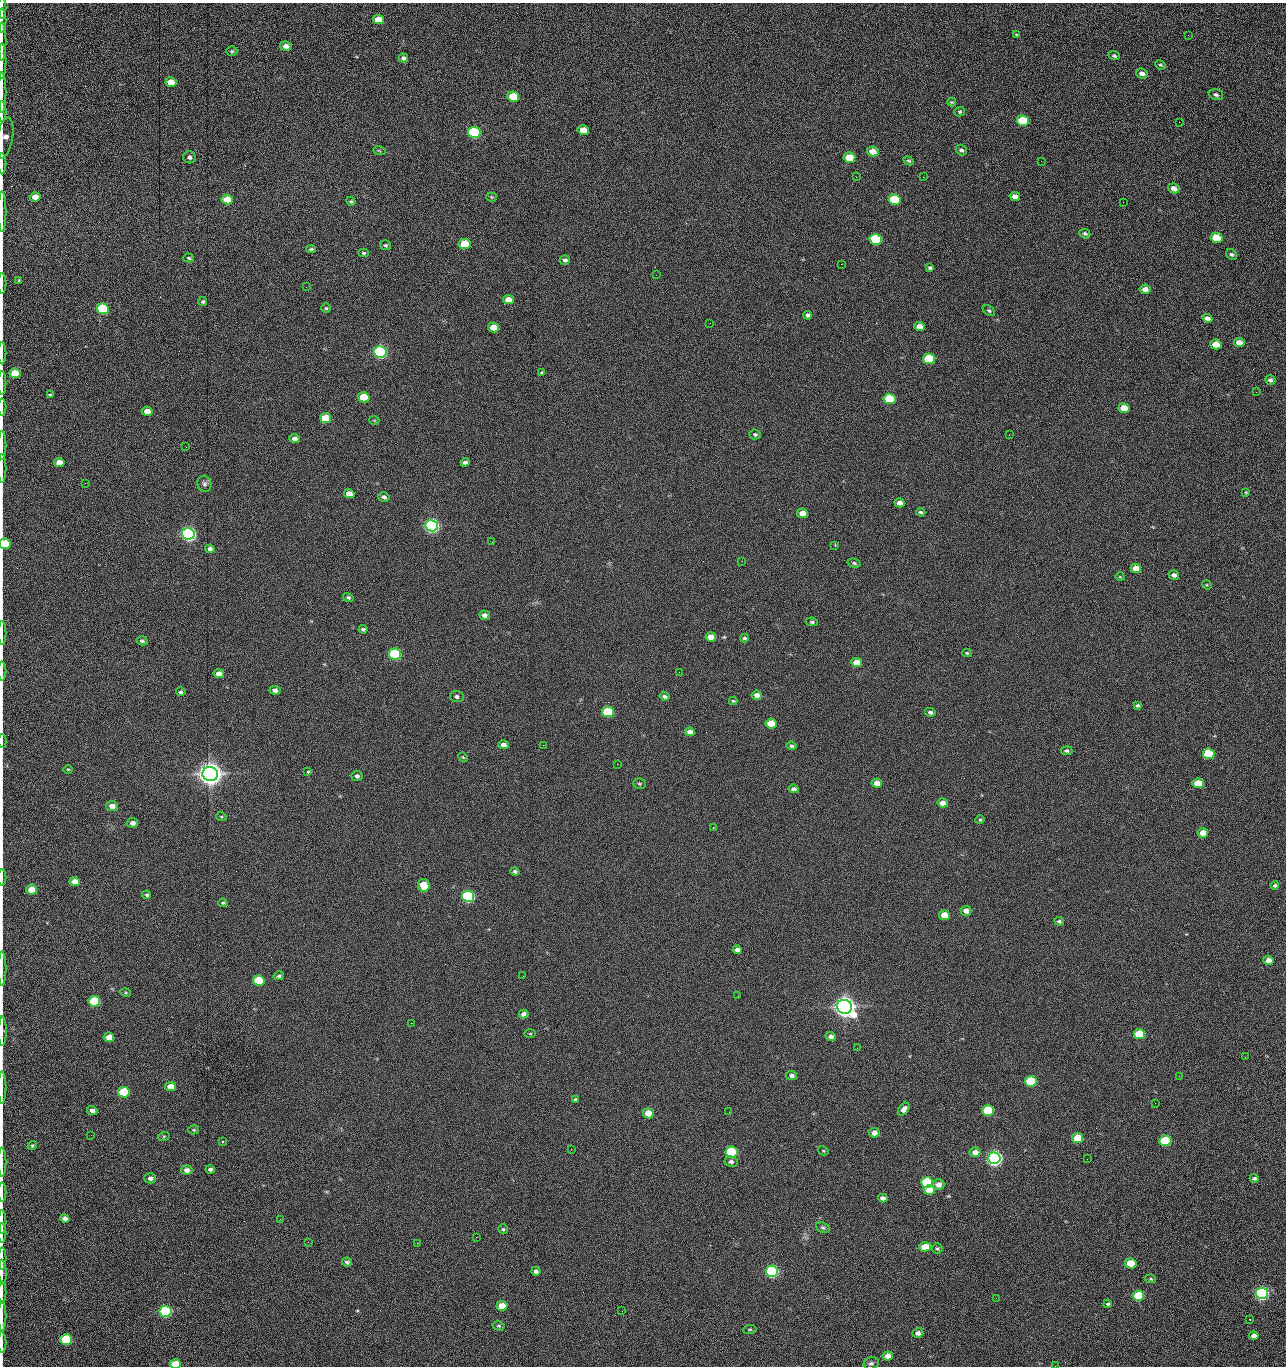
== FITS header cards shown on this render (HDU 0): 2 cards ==
NAXIS1  =                 1284 /fastest changing axis
NAXIS2  =                 1364 /next to fastest changing axis

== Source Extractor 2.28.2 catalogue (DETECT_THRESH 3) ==
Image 1284 x 1364 px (HDU 0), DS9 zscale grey, 1 PNG px = 1 image px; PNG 1288 x 1368 px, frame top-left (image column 1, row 1364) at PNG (2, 3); each listed source drawn as its Kron ellipse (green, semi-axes under 4 px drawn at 4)
Background 144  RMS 15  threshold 44.4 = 3 sigma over >= 5 px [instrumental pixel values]
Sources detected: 272; all 272 listed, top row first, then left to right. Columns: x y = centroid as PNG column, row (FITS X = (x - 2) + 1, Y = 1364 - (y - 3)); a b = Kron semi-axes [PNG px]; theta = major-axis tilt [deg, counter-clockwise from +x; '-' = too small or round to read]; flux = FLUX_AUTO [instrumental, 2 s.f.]
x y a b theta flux
2 8 10 2 90 1.8e+03
2 20 12 2 90 2.1e+03
378 20 6 4 -7 1.3e+04
1016 35 3 2 - 1.7e+03
1188 35 3 2 - 8.8e+02
2 42 19 2 90 3.2e+03
286 46 6 4 -9 5.2e+03
232 51 5 4 - 1.4e+03
1114 56 6 4 -20 1.7e+03
403 58 5 4 - 2.3e+03
2 61 18 2 90 3.0e+03
1160 65 5 3 - 1.3e+03
1142 74 6 5 - 4.4e+03
171 82 5 5 - 1.4e+04
2 92 20 2 90 3.6e+03
1216 95 7 5 -17 2.3e+03
513 97 6 5 - 4.2e+04
952 102 4 3 - 1.2e+03
2 112 10 2 90 1.9e+03
960 112 5 4 - 1.4e+03
1023 121 6 5 - 6.0e+04
1179 122 2 2 - 6.8e+02
583 130 6 5 - 1.4e+04
474 132 6 5 - 1.6e+05
5 138 21 8 79 8.2e+03
379 150 6 4 -20 1.1e+03
961 150 6 5 - 2.1e+03
873 151 6 4 -16 1.2e+04
189 157 6 6 - 2.7e+03
849 157 6 5 - 2.8e+04
909 161 5 4 - 1.5e+03
1041 161 2 2 - 1.1e+03
2 164 10 2 90 1.7e+03
856 177 3 2 - 1.6e+03
923 177 2 2 - 1.2e+04
1174 188 6 4 -26 6.4e+03
35 197 5 4 - 1.0e+04
491 197 5 4 - 1.1e+03
1015 197 5 4 - 5.5e+03
227 199 6 5 - 2.0e+04
894 199 6 5 - 5.1e+04
351 201 5 4 - 1.4e+03
1123 202 2 2 - 5.4e+02
2 212 20 2 90 3.8e+03
1085 234 6 4 -24 1.6e+03
1216 238 6 5 - 4.2e+04
876 239 6 5 - 1.0e+05
465 244 6 5 - 4.0e+04
386 245 6 5 - 1.4e+03
311 249 5 3 - 1.5e+03
364 253 5 4 - 1.6e+03
1231 254 6 5 - 2.1e+03
189 258 5 4 - 1.2e+03
565 260 5 4 - 2.7e+03
841 264 2 2 - 1.8e+04
930 267 4 4 - 1.5e+03
656 275 2 2 - 9.7e+02
19 280 4 3 - 1.1e+03
2 283 10 2 90 1.8e+03
306 287 2 2 - 3.6e+02
1145 289 5 4 - 7.3e+03
508 300 5 4 - 9.2e+03
203 302 4 4 - 1.8e+03
326 308 5 4 - 1.4e+03
103 309 6 5 - 1.0e+05
989 311 7 4 -37 1.8e+03
808 315 4 4 - 2.2e+03
1207 318 5 4 - 3.7e+03
710 323 2 2 - 2.2e+03
919 326 5 4 - 7.6e+03
493 328 5 5 - 1.5e+04
1239 343 5 4 - 1.0e+04
1216 344 5 5 - 1.6e+04
380 352 6 5 - 3.0e+05
2 353 11 2 90 1.9e+03
929 359 6 5 - 5.7e+04
15 373 5 5 - 2.4e+04
542 373 4 3 - 1.2e+03
1270 380 5 4 - 2.6e+03
2 383 12 2 90 1.7e+03
1256 392 3 2 - 1.0e+03
50 395 4 3 - 1.4e+03
364 397 6 5 - 3.7e+04
889 399 6 5 - 5.9e+04
2 407 8 2 90 1.5e+03
1124 408 5 5 - 1.8e+04
147 411 5 4 - 8.2e+03
325 418 6 5 - 2.8e+04
374 420 5 3 - 8.1e+02
755 434 6 5 - 1.8e+03
1009 435 2 2 - 2.2e+03
295 439 5 4 - 3.8e+03
2 446 14 2 90 2.2e+03
186 447 2 2 - 2.2e+03
59 462 5 4 - 1.2e+04
465 462 4 3 - 2.5e+03
2 469 14 2 90 2.1e+03
85 483 2 2 - 6.5e+02
204 484 8 7 - 3.1e+03
1246 492 4 3 - 8.7e+02
349 494 5 4 - 9.7e+03
384 497 5 4 - 2.4e+03
900 503 5 4 - 5.6e+03
921 512 4 3 - 1.7e+03
802 513 5 4 - 8.5e+03
432 526 6 5 - 5.0e+05
188 534 6 5 - 5.4e+05
492 542 2 2 - 1.8e+03
5 544 5 5 - 4.1e+04
835 545 3 3 - 8.5e+02
210 549 4 4 - 3.7e+03
742 561 2 2 - 5.5e+02
854 563 6 4 -16 2.0e+03
1136 568 5 4 - 1.3e+04
1174 575 5 4 - 3.8e+03
1120 577 4 3 - 7.6e+02
1207 585 5 4 - 1.0e+03
348 597 5 4 - 2.0e+03
484 615 5 4 - 4.3e+03
812 622 6 4 -9 1.7e+03
363 629 4 3 - 2.0e+03
2 633 12 2 90 1.8e+03
711 637 5 4 - 1.0e+04
744 638 4 3 - 1.6e+03
142 641 6 4 -13 2.1e+03
967 653 4 4 - 1.0e+03
395 654 6 5 - 1.6e+05
857 663 5 4 - 1.4e+04
2 671 9 2 90 1.4e+03
679 672 2 2 - 1.3e+03
219 674 5 4 - 7.2e+03
275 690 5 4 - 4.1e+03
181 692 5 4 - 1.8e+03
757 695 5 4 - 5.6e+03
457 696 7 5 -9 2.5e+03
665 696 5 4 - 2.4e+03
733 701 4 3 - 1.0e+03
1137 705 4 3 - 1.5e+03
608 712 6 5 - 7.5e+04
930 712 5 4 - 2.6e+03
771 724 5 5 - 2.7e+04
690 732 5 4 - 7.3e+03
2 741 7 2 90 7.8e+02
504 745 5 4 - 4.3e+03
543 745 2 2 - 2.1e+03
791 746 5 4 - 1.9e+03
1067 751 6 4 -5 2.0e+03
1209 754 6 5 - 7.6e+04
463 757 5 4 - 9.6e+02
617 764 2 2 - 2.0e+03
68 769 4 3 - 8.9e+02
308 772 3 3 - 2.1e+03
210 774 8 7 - 1.8e+06
357 776 5 5 - 2.8e+03
877 783 5 4 - 1.0e+04
1198 783 5 5 - 2.4e+04
639 784 6 5 - 1.5e+03
794 789 5 4 - 2.8e+03
943 803 5 4 - 7.9e+03
112 806 6 5 - 6.7e+03
221 816 5 3 - 9.7e+02
980 820 4 4 - 1.1e+03
133 823 5 5 - 3.9e+03
713 828 2 2 - 5.5e+02
1203 833 5 4 - 1.5e+04
515 871 4 4 - 1.8e+03
2 878 8 2 90 1.3e+03
75 882 5 4 - 1.2e+04
424 885 6 5 - 2.7e+04
1275 885 4 4 - 1.7e+03
32 890 5 5 - 1.6e+04
147 895 4 3 - 1.6e+03
468 896 6 5 - 2.4e+05
223 903 4 4 - 1.3e+03
966 911 5 5 - 5.7e+03
944 915 5 4 - 1.8e+04
1059 921 5 4 - 1.8e+03
737 950 5 4 - 5.8e+03
1268 960 5 4 - 7.3e+03
2 969 17 2 90 3.0e+03
279 976 5 4 - 2.0e+03
523 976 2 2 - 1.2e+03
259 981 6 5 - 6.0e+04
126 993 5 3 - 9.6e+02
738 996 2 2 - 4.5e+02
94 1001 6 5 - 7.5e+04
845 1007 8 7 - 1.4e+06
523 1014 5 4 - 4.3e+03
411 1023 2 2 - 3.6e+03
2 1031 15 3 90 2.7e+03
530 1034 6 3 0 1.0e+03
1139 1034 5 5 - 4.8e+04
831 1036 5 4 - 3.6e+03
109 1037 5 4 - 1.0e+04
857 1048 2 2 - 8.7e+02
1245 1057 2 2 - 1.3e+03
792 1075 5 4 - 3.1e+03
1179 1076 2 2 - 1.8e+03
1031 1081 6 5 - 8.8e+04
171 1086 5 4 - 1.2e+04
2 1087 16 2 90 2.8e+03
124 1092 6 5 - 6.5e+04
576 1099 4 3 - 1.8e+03
1155 1103 2 2 - 5.8e+02
904 1109 7 4 52 4.7e+03
988 1110 6 5 - 7.2e+04
92 1111 5 4 - 5.2e+03
729 1112 2 2 - 6.4e+02
648 1113 5 5 - 2.0e+04
194 1130 5 4 - 1.2e+03
874 1133 5 4 - 6.8e+03
91 1135 2 2 - 1.6e+03
164 1136 6 4 19 1.2e+03
1078 1138 5 5 - 3.2e+04
1165 1141 6 5 - 9.8e+04
222 1142 4 3 - 1.1e+03
32 1145 5 4 - 1.3e+03
571 1149 2 2 - 7.1e+02
823 1151 5 4 - 1.1e+03
732 1152 6 5 - 1.4e+05
975 1152 5 4 - 7.6e+03
994 1158 6 5 - 6.3e+05
1087 1159 2 2 - 1.2e+03
2 1162 14 2 90 2.5e+03
731 1162 6 5 - 3.1e+03
210 1169 4 4 - 2.2e+03
187 1170 6 5 - 4.5e+03
150 1178 6 5 - 3.6e+03
1254 1178 4 3 - 2.0e+03
927 1183 6 5 - 1.5e+05
938 1185 6 5 - 6.7e+03
929 1190 5 5 - 1.6e+04
2 1192 9 2 90 1.7e+03
883 1198 5 4 - 4.4e+03
65 1218 5 4 - 4.1e+03
280 1219 3 2 - 1.5e+03
2 1222 12 2 90 2.1e+03
823 1228 7 5 -25 2.0e+03
503 1229 5 5 - 1.5e+03
2 1233 10 2 90 1.9e+03
476 1237 2 2 - 4.8e+03
308 1242 3 2 - 1.3e+03
417 1243 2 2 - 3.7e+03
925 1247 5 5 - 1.9e+04
937 1249 5 5 - 1.5e+03
2 1258 11 2 90 1.9e+03
347 1262 5 4 - 2.8e+03
1131 1263 6 5 - 2.7e+04
536 1271 4 4 - 3.1e+03
772 1271 6 5 - 3.1e+05
2 1272 12 3 -87 2.4e+03
1151 1279 5 4 - 1.2e+03
2 1292 11 2 90 2.1e+03
1262 1293 6 5 - 3.6e+05
1138 1296 6 5 - 7.8e+04
996 1298 2 2 - 1.8e+03
1108 1304 4 3 - 1.4e+03
502 1306 5 5 - 1.7e+04
165 1311 6 5 - 2.4e+05
622 1311 2 2 - 5.8e+02
2 1316 15 2 90 2.9e+03
1249 1319 2 2 - 5.7e+02
499 1326 6 4 -14 1.5e+03
750 1329 7 4 5 1.5e+03
918 1333 5 5 - 4.2e+03
1254 1336 4 4 - 4.9e+03
66 1339 6 5 - 9.3e+04
2 1342 10 2 90 1.8e+03
888 1356 5 4 - 7.1e+03
871 1363 8 6 14 2.4e+03
175 1364 5 4 - 2.9e+04
1055 1366 2 2 - 1.3e+03
At the frame edge (FLAGS 8, measured only in part): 34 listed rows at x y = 2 8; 2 20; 2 42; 2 61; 2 92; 2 112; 5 138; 2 164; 2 212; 2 283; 2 353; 2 383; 2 407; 2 446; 2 469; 5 544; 2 633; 2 671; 2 741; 2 878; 2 969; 2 1031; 2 1087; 2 1162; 2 1192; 2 1222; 2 1233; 2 1258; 2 1272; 2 1292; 2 1316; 2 1342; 175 1364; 1055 1366

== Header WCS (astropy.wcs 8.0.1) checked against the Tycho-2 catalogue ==
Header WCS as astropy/WCSLIB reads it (CRVAL/CRPIX/CD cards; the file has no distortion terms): RA---TAN/DEC--TAN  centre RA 15:41:41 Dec +51:59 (235.42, +51.98 deg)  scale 1.26 arcsec/px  FOV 26.9' x 28.5'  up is +92 deg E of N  parity flipped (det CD > 0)
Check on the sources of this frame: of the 60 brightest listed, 11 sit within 2.0 arcsec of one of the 11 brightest Tycho-2 stars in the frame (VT <= 12.29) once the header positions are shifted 0.33 arcsec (0.18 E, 0.28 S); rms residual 1.14 arcsec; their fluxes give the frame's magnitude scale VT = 25.23 - 2.5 log10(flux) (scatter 0.20 mag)
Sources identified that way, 11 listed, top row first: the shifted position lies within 2.0 arcsec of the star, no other Tycho-2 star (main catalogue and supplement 1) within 4.0 arcsec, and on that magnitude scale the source's flux lands within +1.5 / -3 mag of the star's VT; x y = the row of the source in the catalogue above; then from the Tycho-2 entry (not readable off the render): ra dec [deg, ICRS J2000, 3 dp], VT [Tycho-2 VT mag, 2 dp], TYC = Tycho-2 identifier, HIP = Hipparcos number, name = IAU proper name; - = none
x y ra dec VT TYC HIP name
380 352 235.614 +52.064 11.61 3489-1132-1 - -
432 526 235.514 +52.049 11.19 3489-1407-1 - -
188 534 235.515 +52.133 11.12 3489-1380-1 - -
210 774 235.378 +52.130 9.31 3489-1322-1 76850 -
468 896 235.303 +52.042 11.52 3489-958-1 - -
845 1007 235.232 +51.912 9.59 3489-824-1 - -
994 1158 235.143 +51.862 10.97 3489-1016-1 - -
927 1183 235.131 +51.886 12.29 3489-908-1 - -
772 1271 235.084 +51.941 11.45 3489-1346-1 - -
1262 1293 235.062 +51.771 11.53 3489-1453-1 - -
165 1311 235.075 +52.152 11.74 3489-912-1 - -